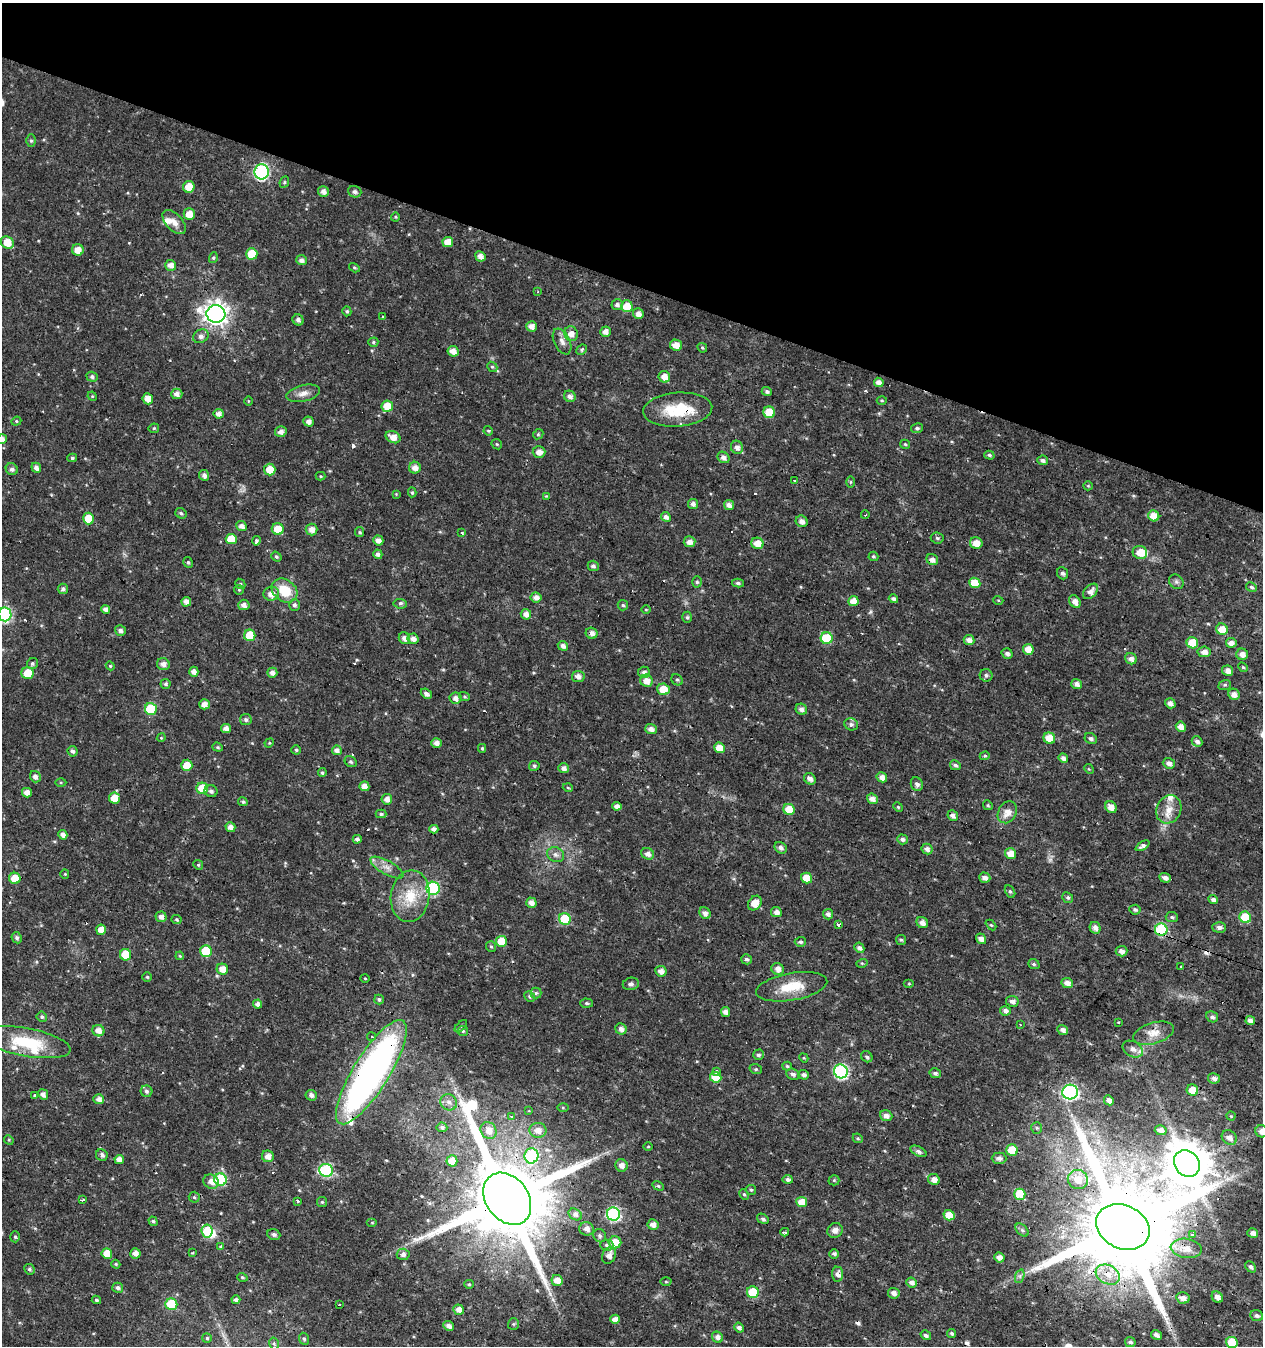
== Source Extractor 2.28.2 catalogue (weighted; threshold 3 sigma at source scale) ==
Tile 2 of 4 x 4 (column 2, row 1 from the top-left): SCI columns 1539-2799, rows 4031-5374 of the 5534 x 5379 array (HDU 1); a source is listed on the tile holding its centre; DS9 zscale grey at full resolution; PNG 1265 x 1348 px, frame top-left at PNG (2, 3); each listed source drawn as its Kron ellipse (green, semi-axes under 4 px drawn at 4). Shown black and unused: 21% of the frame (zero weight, under 3 of 4 exposures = <1% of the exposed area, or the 3 px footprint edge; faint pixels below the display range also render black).
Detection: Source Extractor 2.28.2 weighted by HDU 2 'WHT'; one run over the whole footprint, this tile lists its part. Background 0.016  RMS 0.0021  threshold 0.00951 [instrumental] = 3 sigma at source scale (4.5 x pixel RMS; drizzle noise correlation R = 1.50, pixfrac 1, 0.0396/0.0396 arcsec/px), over >= 5 px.
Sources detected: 463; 2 too faint to see at this stretch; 3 inside a brighter object's white glare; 11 cosmic-ray / hot-pixel residue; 1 long thin detection or spike segment (spike, bleed or trail) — neither listed nor drawn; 5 inside a brighter listed object's ellipse — not listed separately; the other 441 listed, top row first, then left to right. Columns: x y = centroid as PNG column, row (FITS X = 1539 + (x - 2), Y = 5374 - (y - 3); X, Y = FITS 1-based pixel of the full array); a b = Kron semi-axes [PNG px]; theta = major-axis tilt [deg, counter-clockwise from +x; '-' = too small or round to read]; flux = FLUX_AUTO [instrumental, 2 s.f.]
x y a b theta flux
31 141 6 5 - 0.39
262 172 7 7 - 38
284 182 6 4 63 0.35
189 187 6 5 - 3.1
323 192 5 5 - 1.1
355 192 7 5 -21 0.6
189 214 6 5 - 2.2
395 217 4 4 - 0.24
174 222 14 8 -47 1.6
7 242 7 5 -38 3.2
448 242 5 5 - 2.4
78 250 6 5 - 2.1
252 254 6 5 - 4.9
480 256 5 5 - 1.2
213 258 5 4 - 0.27
301 260 5 5 - 0.85
171 265 5 5 - 1.3
354 268 6 4 -32 0.31
538 292 3 2 - 0.29
617 305 5 5 - 0.74
627 306 6 6 - 3.6
347 311 5 4 - 0.38
216 314 9 8 - 160
638 314 5 5 - 1.3
383 317 3 3 - 0.49
298 320 6 5 - 0.77
531 326 5 5 - 1.3
605 332 5 5 - 1.2
571 334 7 6 - 1.7
201 336 8 6 29 0.81
562 341 14 8 -64 1.3
373 342 5 4 - 0.32
676 345 6 5 - 1.9
702 348 5 4 - 0.28
582 350 5 4 - 0.44
453 351 6 5 - 1.5
492 367 5 4 - 0.33
92 377 5 5 - 0.56
664 377 6 5 - 1.9
879 382 5 4 - 1.3
767 391 5 4 - 0.51
303 393 17 8 14 1.5
177 394 5 5 - 1.1
92 396 5 4 - 0.2
570 396 6 5 - 0.98
148 399 5 5 - 1.8
882 400 5 3 - 0.23
248 401 4 3 - 0.19
387 406 6 6 - 3.4
678 410 35 17 4 9.1
769 412 6 5 - 5.5
219 414 5 5 - 1.1
16 421 5 4 - 0.3
309 422 5 4 - 1
154 428 5 5 - 0.29
917 428 6 5 - 0.44
488 431 5 4 - 0.29
281 432 6 5 - 1.1
538 434 5 4 - 0.3
393 437 8 5 -27 1.7
2 439 5 5 - 1
497 444 6 4 -44 0.3
905 444 5 4 - 0.28
737 447 7 6 - 0.97
539 452 6 5 - 1.5
989 455 5 4 - 0.4
723 457 6 5 - 1
72 458 5 4 - 0.38
1043 460 5 5 - 0.68
36 468 5 4 - 1
415 468 6 6 - 1.3
12 469 6 5 - 0.69
270 470 6 5 - 3.2
204 475 5 5 - 0.78
321 476 5 4 - 0.23
795 480 2 2 - 0.21
851 482 6 4 89 0.28
1088 486 5 4 - 0.23
412 492 5 4 - 0.34
396 494 4 3 - 0.19
546 496 4 4 - 0.19
693 504 5 5 - 0.86
729 505 5 5 - 1
181 513 6 5 - 0.43
865 515 4 3 - 0.16
1154 516 6 5 - 3.1
666 517 5 4 - 0.95
88 518 6 5 - 4.3
802 521 6 5 - 1.1
242 526 5 5 - 1.1
278 529 6 6 - 3.8
312 529 6 6 - 1.5
359 532 5 4 - 0.35
461 533 3 2 - 0.23
937 538 6 5 - 0.4
231 539 5 5 - 4.5
378 540 5 5 - 1.2
256 541 5 3 - 0.57
689 542 6 5 - 1.3
757 543 6 5 - 2.4
976 543 6 6 - 1.9
1140 552 7 6 - 3
378 554 5 4 - 0.83
873 556 5 5 - 0.35
276 557 5 4 - 0.36
932 560 6 5 - 1.1
188 562 5 4 - 0.37
593 566 5 5 - 0.6
1063 573 6 5 - 0.55
697 582 5 5 - 0.4
1176 582 8 6 -45 0.56
738 583 6 4 -14 0.43
975 583 5 5 - 4.1
240 584 5 4 - 0.28
1251 587 5 4 - 0.4
63 589 5 5 - 0.62
239 590 5 4 - 0.26
284 590 14 11 -36 5.4
1091 591 9 5 45 1.3
271 594 8 7 - 1.7
536 597 5 5 - 1.1
893 599 5 4 - 0.66
998 600 5 3 - 0.21
853 601 5 5 - 2
186 602 5 4 - 1.5
1075 602 7 5 -57 1.6
400 604 7 5 -7 0.46
244 605 6 5 - 1
294 605 6 5 - 0.55
623 605 5 5 - 0.37
106 609 4 4 - 1.1
646 610 5 3 - 0.17
5 614 7 6 - 28
526 614 5 5 - 1.2
687 617 5 5 - 0.35
1222 629 6 5 - 2.9
120 630 5 5 - 0.8
591 633 6 5 - 1.2
250 635 6 5 - 5.6
404 638 6 5 - 0.96
827 638 6 6 - 8.6
413 639 5 5 - 1.1
969 640 5 5 - 1.3
1192 643 6 5 - 4.4
1231 643 5 5 - 1.2
563 646 5 4 - 0.89
1028 649 5 5 - 2.5
1204 652 6 5 - 1.2
1007 654 5 5 - 0.73
1242 654 6 5 - 1.2
1131 659 6 5 - 1.1
32 664 6 5 - 0.44
163 664 6 6 - 1.2
110 666 4 4 - 0.25
1243 667 5 4 - 0.27
1228 671 5 5 - 1.2
194 672 5 4 - 0.97
644 672 6 5 - 0.76
28 673 6 6 - 4
272 673 5 5 - 0.96
986 675 6 6 - 0.5
578 676 6 5 - 0.95
677 680 6 5 - 0.35
646 681 6 6 - 1.8
166 684 5 5 - 0.46
1077 684 5 5 - 1
1225 685 6 5 - 0.36
663 689 6 5 - 3.3
426 694 6 4 -40 0.76
1234 694 6 5 - 1.2
464 697 6 3 -19 0.27
456 698 6 5 - 1.2
1170 703 5 5 - 0.91
204 704 5 5 - 1.4
151 709 6 6 - 12
801 709 6 5 - 1.1
246 720 5 5 - 0.54
851 724 7 6 - 0.62
1181 727 5 5 - 1.8
226 728 5 4 - 1.2
651 729 6 5 - 1.1
161 738 4 3 - 0.18
1049 738 6 5 - 3.5
1091 738 6 5 - 0.58
1197 741 6 5 - 0.75
269 743 5 4 - 0.24
436 743 5 5 - 1.1
218 747 5 4 - 0.31
482 748 4 3 - 0.28
719 748 5 5 - 3
296 750 5 4 - 0.34
337 750 5 5 - 1.1
73 751 5 5 - 0.63
985 756 5 4 - 0.28
1063 758 5 4 - 0.95
351 762 6 5 - 0.39
1169 763 6 5 - 1
187 765 5 5 - 2.9
955 765 5 4 - 0.56
534 766 5 5 - 0.45
564 768 5 5 - 1
1089 769 5 4 - 0.22
322 773 4 4 - 0.35
35 777 6 5 - 0.97
882 777 5 5 - 1.3
810 779 6 5 - 0.99
61 782 5 3 - 0.24
917 784 7 5 -65 0.7
364 786 5 5 - 1.3
202 788 6 5 - 4.8
568 788 5 3 - 0.21
211 791 6 6 - 0.66
27 793 5 4 - 1.4
115 798 5 5 - 3.3
387 799 5 5 - 1.2
872 799 5 5 - 1.2
243 802 5 4 - 0.42
988 805 5 4 - 0.29
617 806 5 4 - 1
898 807 5 4 - 0.26
1111 807 6 5 - 1.5
789 809 6 5 - 4.2
1169 809 14 12 63 2.5
1007 812 12 9 60 2.2
381 814 5 4 - 0.37
953 815 5 5 - 1
230 827 5 4 - 1.2
434 829 4 4 - 1
63 835 5 4 - 1
357 839 4 4 - 0.6
902 839 5 5 - 0.61
1143 846 8 4 28 0.67
781 848 6 5 - 0.74
927 849 5 5 - 0.9
648 854 7 5 -29 1.1
1011 854 6 5 - 2.3
556 855 9 7 -25 0.88
198 865 5 4 - 0.27
387 867 18 7 -29 1.7
65 874 4 4 - 0.22
15 878 5 5 - 3.3
807 878 5 5 - 3.6
985 878 6 5 - 1.1
1165 878 5 4 - 0.91
433 888 7 6 - 20
1010 891 7 5 -62 0.4
410 896 26 19 82 6.8
1068 898 6 5 - 0.43
1213 900 5 4 - 0.72
531 903 5 5 - 1.1
755 903 8 6 51 2.6
1135 910 5 5 - 0.42
776 912 5 5 - 1.1
705 913 6 5 - 1.1
828 914 5 5 - 0.87
161 917 5 5 - 0.93
1172 917 6 5 - 0.4
1245 917 6 5 - 7.9
177 919 5 4 - 0.31
565 919 6 5 - 8.4
922 923 6 5 - 1.2
839 924 3 3 - 1.8
991 925 6 4 -43 0.28
1219 927 7 5 -1 0.75
1095 928 6 5 - 1.1
101 930 5 5 - 2.2
1161 930 6 6 - 20
17 938 6 5 - 0.55
981 939 5 4 - 1.1
901 940 5 5 - 0.34
501 941 5 5 - 4.1
800 942 5 5 - 0.44
491 946 5 5 - 0.3
859 948 5 4 - 0.9
206 951 6 5 - 8.1
1121 951 6 5 - 1
125 955 6 5 - 6.3
180 956 4 3 - 0.21
746 959 5 5 - 0.57
862 963 6 3 16 0.26
1034 964 6 4 -21 0.35
1181 967 3 2 - 0.33
222 969 6 5 - 2.1
778 969 6 5 - 1.4
661 971 5 5 - 1.3
147 977 5 5 - 0.31
365 978 5 3 - 0.18
1067 983 6 5 - 1.3
631 984 8 6 12 0.63
909 984 5 3 - 0.23
792 987 36 13 10 5.9
536 993 5 5 - 0.43
530 997 5 5 - 0.42
379 999 5 4 - 0.44
1012 1001 6 5 - 0.98
586 1003 6 4 -2 0.34
258 1004 4 4 - 0.95
1005 1011 5 4 - 0.86
725 1012 5 4 - 1.2
42 1017 5 4 - 0.39
1212 1017 6 5 - 0.6
1250 1021 5 4 - 1.1
1118 1022 3 2 - 0.26
1020 1025 3 2 - 0.19
461 1026 7 4 44 0.55
621 1029 6 5 - 1
1063 1030 5 4 - 1
98 1031 6 5 - 1.5
463 1031 5 5 - 0.3
1154 1033 21 10 17 2.8
371 1036 4 4 - 0.4
26 1042 45 14 -10 9.8
1133 1049 11 7 -28 1.4
758 1055 5 5 - 0.48
867 1057 6 5 - 0.46
804 1058 5 4 - 0.2
787 1066 5 4 - 0.31
756 1069 6 5 - 0.34
717 1071 3 3 - 3.1
841 1071 7 6 - 37
371 1072 60 18 58 84
935 1073 6 5 - 0.57
793 1074 7 5 -25 0.69
804 1075 5 4 - 0.76
716 1077 6 5 - 5.1
1214 1078 6 5 - 0.97
1192 1090 6 5 - 3.1
146 1091 6 5 - 0.51
1070 1092 8 7 - 35
43 1094 5 4 - 0.92
34 1095 4 3 - 0.2
311 1095 6 5 - 0.78
99 1099 5 5 - 1
1109 1100 5 4 - 1.1
449 1102 9 7 -42 1
563 1108 5 3 - 0.22
529 1111 2 2 - 0.2
886 1116 6 5 - 1
1231 1116 4 4 - 0.24
511 1117 3 3 - 1.3
442 1127 5 4 - 0.64
1037 1128 6 5 - 0.37
538 1130 8 7 - 1.6
1161 1130 6 5 - 0.98
489 1131 9 7 -60 1.9
1261 1131 6 6 - 1.4
858 1138 5 4 - 0.31
1229 1138 8 6 -41 1.5
9 1140 5 4 - 0.23
648 1147 5 3 - 0.19
1012 1150 6 5 - 6.8
918 1151 8 4 -27 0.64
102 1155 6 5 - 0.64
268 1156 6 6 - 1.4
531 1156 7 7 - 18
999 1158 7 5 0 0.78
119 1159 5 4 - 1.4
452 1161 5 5 - 3.2
1187 1164 14 12 -53 780
621 1165 6 6 - 1.2
326 1170 7 6 - 24
788 1179 5 4 - 0.49
934 1179 6 5 - 1.4
1078 1179 10 9 - 2.7
220 1180 6 6 - 17
834 1180 5 5 - 0.3
211 1182 8 7 - 1.5
658 1186 6 4 -32 0.28
751 1190 5 5 - 0.32
744 1194 5 4 - 0.3
1020 1194 6 5 - 7.2
194 1197 5 5 - 0.38
507 1199 28 21 -53 3900
83 1200 3 3 - 0.38
298 1201 3 3 - 1.1
322 1202 5 5 - 0.28
802 1202 5 5 - 2.8
575 1214 7 5 -31 0.99
613 1214 6 6 - 30
949 1215 5 5 - 3.1
763 1219 6 4 -35 0.47
153 1221 5 4 - 0.36
372 1223 5 3 - 0.2
653 1225 5 5 - 1.3
1123 1227 28 21 -25 5600
586 1229 7 6 - 1.3
835 1230 8 7 - 1.2
1022 1230 8 5 -45 0.49
207 1231 6 5 - 8.9
785 1232 4 2 - 0.38
1253 1233 5 4 - 1.2
274 1234 7 5 -23 0.62
1193 1234 4 3 - 1.4
600 1236 7 6 - 0.52
15 1237 5 4 - 0.32
615 1242 6 6 - 3.3
607 1245 6 5 - 0.48
220 1246 3 3 - 0.9
1186 1248 15 9 -8 2.3
135 1253 5 5 - 1.2
192 1253 4 2 - 0.25
107 1254 5 5 - 3.3
403 1254 6 6 - 0.76
834 1254 5 4 - 0.75
609 1255 9 6 66 1.4
999 1257 5 5 - 1.3
116 1264 4 3 - 0.26
1251 1267 6 4 -49 0.59
29 1269 5 5 - 0.4
837 1274 7 5 -85 1
1108 1275 13 9 -29 2.5
1020 1276 7 4 72 0.47
242 1277 5 4 - 0.28
557 1280 6 5 - 2.3
666 1282 5 3 - 0.22
912 1282 5 5 - 0.97
469 1284 5 4 - 0.3
118 1288 5 5 - 0.63
753 1292 6 5 - 6.5
894 1293 6 5 - 1
1217 1297 6 5 - 1.4
1183 1298 7 5 -13 1.2
96 1300 5 4 - 0.37
236 1300 4 4 - 0.57
171 1304 6 6 - 9.3
339 1305 3 2 - 0.45
459 1310 5 5 - 1.6
1257 1316 6 5 - 0.56
615 1319 5 4 - 1.2
513 1324 6 5 - 0.31
449 1326 5 4 - 1
739 1328 5 4 - 0.7
952 1334 5 4 - 0.36
926 1335 5 4 - 0.71
1156 1335 6 4 -31 0.86
717 1337 6 5 - 1
207 1338 5 4 - 0.3
304 1339 6 5 - 0.37
1130 1342 5 5 - 0.58
1232 1343 6 5 - 8
274 1344 6 4 -78 0.35
Overlapping masked pixels (flux is a lower limit): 11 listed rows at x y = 678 410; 1222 629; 591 633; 1161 930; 371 1072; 1187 1164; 211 1182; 507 1199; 613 1214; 1123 1227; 207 1231
Isophote crosses this tile's border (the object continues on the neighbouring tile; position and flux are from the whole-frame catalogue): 4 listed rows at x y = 2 439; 5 614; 1261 1131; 1232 1343